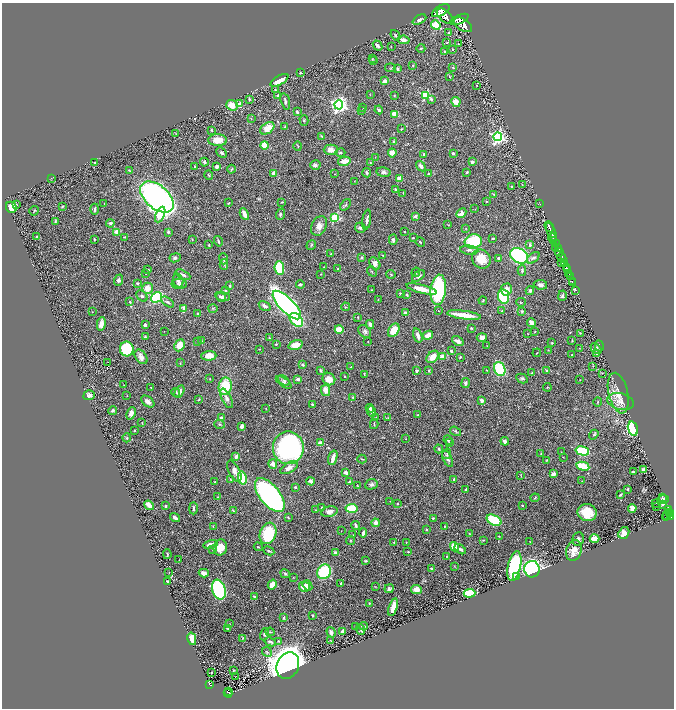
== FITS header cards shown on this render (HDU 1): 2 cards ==
NAXIS1  =                 1344
NAXIS2  =                 1412

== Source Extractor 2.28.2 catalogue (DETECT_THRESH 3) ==
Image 1344 x 1412 px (HDU 1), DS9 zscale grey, zoomed out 1/2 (1 PNG px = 2 x 2 image px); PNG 676 x 710 px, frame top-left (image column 1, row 1411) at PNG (2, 3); each listed source drawn as its Kron ellipse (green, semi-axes under 4 px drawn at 4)
Background 0.663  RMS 0.025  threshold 0.0737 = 3 sigma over >= 5 px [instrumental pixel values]
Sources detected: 484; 19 cannot appear on this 1/2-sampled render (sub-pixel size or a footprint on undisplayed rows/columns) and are neither listed nor drawn; the other 465 listed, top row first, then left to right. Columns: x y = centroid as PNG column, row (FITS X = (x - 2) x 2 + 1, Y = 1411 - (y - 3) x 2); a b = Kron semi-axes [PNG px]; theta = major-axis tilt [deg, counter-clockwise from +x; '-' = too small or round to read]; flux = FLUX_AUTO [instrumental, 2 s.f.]
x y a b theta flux
441 11 10 5 31 2700
445 16 10 5 -41 3000
419 19 7 4 28 11
459 19 10 4 24 4200
436 25 5 4 - 110
463 25 10 5 -34 4900
448 33 2 2 - 4.1
395 35 6 3 -52 5.5
404 40 6 4 -8 24
447 42 3 2 - 2.8
458 44 3 2 - 2.7
378 45 5 3 - 14
391 46 2 1 - 1.5
421 48 4 3 - 4.4
453 49 2 2 - 4
445 52 3 2 - 6.6
372 59 3 2 - 2.2
373 61 4 2 - 3.7
413 65 3 3 - 3.4
453 67 2 2 - 6.2
391 68 5 3 - 4.5
398 69 3 3 - 7.9
300 73 2 2 - 2.6
449 76 3 2 - 3.4
279 80 10 4 31 61
385 81 4 3 - 21
477 85 2 2 - 2.4
275 89 3 3 - 3.5
278 95 3 2 - 8.2
370 95 3 2 - 1.6
425 95 3 3 - 300
394 96 3 2 - 2.1
249 99 3 3 - 4.6
431 99 4 3 - 11
285 101 8 3 -76 9.5
456 102 5 4 - 35
240 104 4 3 - 20
232 105 6 5 - 55
339 105 4 4 - 2000
363 107 2 2 - 2.1
361 110 3 2 - 3.7
379 110 4 3 - 11
297 112 3 2 - 8.4
395 114 4 3 - 72
251 119 3 2 - 2.5
304 120 5 3 - 4.3
285 127 3 2 - 6.2
267 128 8 5 35 59
401 129 2 2 - 2.7
211 130 3 3 - 3.3
176 133 3 2 - 2.2
322 136 3 3 - 4.7
498 137 4 4 - 1100
218 140 9 6 -2 63
394 142 4 3 - 8.7
265 145 4 3 - 110
298 146 5 2 - 3.3
331 150 7 5 0 26
222 153 6 3 -45 11
340 153 5 3 - 7
392 153 4 4 - 33
453 153 2 2 - 20
423 154 3 2 - 5.7
375 157 2 1 - 1.6
344 161 6 3 12 56
204 162 4 3 - 10
370 162 2 2 - 2.3
472 162 3 3 - 13
95 163 2 2 - 9.5
315 165 5 4 - 9.7
421 166 5 4 - 18
195 167 2 2 - 8.2
217 167 3 3 - 8.6
231 169 4 3 - 5.2
129 170 2 2 - 2.4
384 172 7 5 -10 12
467 172 3 2 - 5.1
274 173 4 4 - 26
367 173 4 3 - 6.9
335 174 3 2 - 1.8
429 174 3 3 - 8.6
209 175 5 2 - 3.8
51 178 3 2 - 1.6
399 178 2 2 - 86
354 181 2 1 - 2.1
523 185 2 1 - 1.3
512 186 3 2 - 2.8
395 190 4 2 - 7.6
403 193 2 2 - 1.5
494 194 4 2 - 4.4
157 197 20 11 -41 1800
486 201 3 2 - 3.2
282 202 3 2 - 2.5
229 203 3 2 - 4.1
16 204 3 2 - 2.5
104 204 3 2 - 2.4
540 204 2 1 - 22
346 205 6 3 53 6.5
11 207 6 5 - 62
62 207 4 3 - 4.1
95 209 5 3 - 15
475 209 2 2 - 1.6
34 211 5 2 - 4.3
461 213 6 4 43 21
160 214 8 4 66 240
244 214 6 3 -63 49
280 214 6 3 69 7.9
415 216 2 2 - 41
335 218 3 3 - 330
367 220 10 3 81 15
55 221 4 3 - 5.6
110 223 4 3 - 10
448 225 3 2 - 1.9
319 226 10 7 63 33
549 227 5 2 - 2800
360 228 5 5 - 11
466 229 3 2 - 2.4
117 232 2 2 - 110
168 232 3 3 - 7.6
404 232 2 2 - 4.3
551 232 10 2 -68 1500
37 237 3 3 - 6.4
125 237 4 2 - 2.7
413 238 2 2 - 3.9
493 238 2 2 - 4.9
553 238 4 2 - 500
94 239 2 2 - 4.1
192 239 3 2 - 2
393 240 5 3 - 9.2
218 241 5 2 - 7.9
473 241 9 7 15 230
554 241 4 2 - 440
420 242 5 2 - 4.8
556 244 4 3 - 640
209 245 4 2 - 3.1
311 245 5 3 - 5.7
530 245 4 3 - 9.5
555 248 4 2 - 220
558 248 3 1 - 320
469 250 9 4 -7 14
559 252 4 3 - 800
330 254 2 2 - 3.3
383 255 4 2 - 2.5
519 256 9 7 -31 560
362 257 3 3 - 7.8
175 258 5 4 - 11
499 258 3 2 - 13
533 258 7 4 39 13
562 258 5 2 - 1700
223 259 5 3 - 7.2
481 259 10 9 - 89
375 263 7 5 -53 23
562 263 2 1 - 40
565 264 3 2 - 390
224 265 5 3 - 7.6
324 267 2 2 - 1.7
566 267 3 2 - 810
279 268 7 5 -84 190
148 269 3 3 - 2.7
338 269 3 3 - 4.9
567 269 3 2 - 500
522 270 5 3 - 8.5
372 271 6 2 -51 5
416 272 5 3 - 5.4
146 273 3 2 - 3
569 273 4 1 - 260
321 274 3 2 - 2.4
391 274 5 4 - 5.2
183 275 8 4 -27 14
418 276 7 4 37 14
570 277 2 1 - 79
119 280 6 4 71 11
178 281 7 5 -72 14
572 281 2 1 - 43
138 283 4 3 - 5.9
573 283 2 1 - 40
179 284 8 5 -1 11
300 284 4 3 - 8.5
540 285 7 4 -8 14
230 286 3 2 - 5.3
148 288 5 5 - 45
421 289 15 4 -14 55
506 289 6 5 - 33
372 290 2 2 - 3.6
438 290 15 7 83 440
530 290 4 3 - 10
576 290 4 2 - 34
226 291 3 2 - 4.5
400 293 2 2 - 10
407 295 3 2 - 4.5
142 296 6 4 -44 9.1
504 296 7 5 -80 310
562 296 5 3 - 7.4
157 297 6 4 32 380
221 297 6 4 -33 11
223 297 7 4 -5 13
378 299 2 2 - 1.7
483 301 4 3 - 3.7
130 302 3 2 - 4.9
168 302 7 4 -35 10
521 302 5 3 - 4
287 305 19 7 -46 1900
265 306 6 3 -31 19
345 307 4 2 - 2.3
184 308 4 3 - 20
213 308 5 3 - 4.3
438 311 3 2 - 2.2
502 311 2 2 - 3.5
522 311 4 3 - 5.2
92 312 2 2 - 2.6
405 313 3 3 - 17
198 314 3 3 - 11
464 315 17 3 -8 99
358 317 3 2 - 3
296 320 8 5 -45 220
531 322 4 3 - 35
101 324 7 3 78 33
370 324 4 3 - 18
145 325 3 2 - 16
471 328 3 2 - 4.4
339 329 4 3 - 90
394 330 7 5 58 90
164 331 2 2 - 1.4
365 331 7 5 -41 14
535 331 3 2 - 2.3
580 333 2 1 - 2.9
528 334 2 1 - 2.4
418 335 7 3 -72 21
428 335 5 3 - 43
145 337 3 3 - 8.1
482 337 5 3 - 22
269 338 2 2 - 3
572 340 3 2 - 3.2
198 341 3 2 - 2.1
202 341 3 2 - 2.3
458 341 6 3 -32 19
368 342 3 2 - 1.7
552 343 3 3 - 3.2
276 344 2 2 - 3.8
179 345 6 5 - 65
295 345 7 4 15 63
487 346 2 2 - 1.8
599 346 5 2 - 3.2
579 348 2 1 - 1.1
127 349 7 7 - 220
259 349 2 2 - 2.2
596 349 6 4 -42 14
548 350 3 2 - 2.1
451 351 4 3 - 6.9
537 353 4 2 - 2.8
596 353 2 2 - 3.8
572 355 2 2 - 3.4
209 356 7 5 3 54
141 357 8 5 -53 30
433 357 7 5 46 45
442 357 3 3 - 44
460 357 2 2 - 4.7
108 362 2 1 - 1.2
180 363 3 2 - 2.5
303 364 4 4 - 7.6
593 366 3 2 - 2.2
351 367 2 1 - 1.2
500 369 7 5 -69 250
320 370 4 2 - 5.5
487 370 3 2 - 3
546 370 3 2 - 4.3
417 371 3 3 - 13
429 371 3 2 - 4.1
531 373 4 2 - 2.8
602 373 3 2 - 1.7
364 374 4 1 - 2.1
345 377 2 2 - 2.4
522 378 6 4 -29 8.9
210 379 2 1 - 1.9
298 379 4 3 - 12
329 379 7 6 - 51
580 380 2 2 - 1.6
284 381 7 4 -35 9.9
284 382 9 4 -34 11
466 383 5 3 - 9.1
124 385 2 1 - 1.5
225 386 8 6 79 170
151 387 3 2 - 2.7
547 387 4 2 - 2.7
326 390 6 4 -78 36
176 392 4 3 - 5.6
179 392 7 4 59 17
618 393 21 9 -77 58
89 395 5 5 - 16
127 396 3 1 - 1.9
353 397 2 2 - 7.7
226 398 10 5 -63 21
199 400 3 3 - 3.9
482 400 4 3 - 18
621 401 13 8 -13 43
148 402 7 4 -37 22
598 402 5 3 - 3.6
312 404 3 2 - 7.6
266 408 3 2 - 2.1
370 408 4 3 - 9.6
113 410 4 3 - 6.5
372 412 5 4 - 16
131 413 6 4 66 23
417 415 2 2 - 2.7
376 417 3 2 - 2.9
221 418 4 3 - 14
388 418 3 2 - 2.4
142 423 2 2 - 2.3
220 424 5 3 - 4.9
374 424 5 2 - 4.7
242 426 4 3 - 21
633 429 7 5 -73 530
134 431 2 2 - 5.1
456 431 6 3 -34 5.6
594 435 5 3 - 5.6
127 438 4 4 - 5.9
406 439 2 2 - 1.7
448 440 4 3 - 7.1
505 441 4 3 - 19
320 443 4 3 - 26
449 443 4 3 - 3.9
288 448 16 15 - 1000
439 449 4 2 - 5.5
582 451 7 4 -15 230
561 452 2 2 - 1.4
447 454 5 4 - 6.6
541 454 3 2 - 3.5
236 456 4 3 - 16
563 457 2 1 - 1.5
333 458 7 3 73 30
362 459 4 2 - 3.7
447 459 9 4 -64 17
547 460 2 2 - 2.5
273 464 5 4 - 23
583 466 7 3 -13 110
289 468 10 5 29 26
644 470 4 3 - 22
234 471 11 5 -61 24
633 471 3 2 - 5.5
346 473 3 3 - 22
553 474 4 3 - 22
521 476 3 2 - 1.9
242 478 6 4 -77 170
454 479 2 2 - 29
231 480 3 3 - 4
311 481 4 3 - 12
582 481 3 2 - 1.5
215 482 2 2 - 3.9
349 482 4 3 - 5.5
371 484 6 5 - 12
358 486 4 2 - 3
295 487 3 3 - 5.7
627 489 2 2 - 5.2
466 490 3 2 - 7
620 494 3 2 - 4.6
270 495 20 10 -51 1600
218 497 3 2 - 2.8
535 498 4 3 - 4.7
662 498 4 3 - 5.5
663 500 6 4 18 9
390 501 2 1 - 1.2
397 503 3 2 - 3.8
655 503 2 1 - 4.1
663 504 3 2 - 8.4
149 505 5 3 - 51
522 505 2 2 - 2.9
166 506 3 2 - 6.1
657 506 2 1 - 0.88
322 507 3 2 - 6.1
193 508 6 3 90 9.1
352 508 6 4 5 120
632 508 4 3 - 52
669 509 3 2 - 250
316 510 3 2 - 3
233 511 3 3 - 3.1
329 512 8 5 13 22
669 512 4 2 - 230
587 513 9 8 - 110
667 515 6 3 52 380
671 516 4 2 - 500
667 517 4 3 - 400
175 518 5 2 - 16
288 518 3 2 - 3.2
433 518 2 2 - 4.2
494 520 8 5 -28 190
376 523 4 3 - 26
356 525 4 2 - 12
213 526 3 2 - 3.3
444 526 3 2 - 3.9
426 529 3 2 - 5.9
341 531 2 1 - 1.6
268 533 11 8 69 250
363 533 4 3 - 11
469 533 3 2 - 1.9
624 533 6 5 - 58
353 535 2 2 - 2
499 536 3 2 - 2.8
578 539 7 5 79 10
594 539 5 3 - 50
483 540 3 3 - 3.4
351 541 4 3 - 3.4
394 542 2 2 - 2.9
406 542 3 2 - 2.1
530 542 2 1 - 1.5
210 544 7 3 11 26
220 547 8 6 77 51
258 547 4 2 - 4.3
454 547 5 4 - 76
460 549 6 3 -36 13
213 550 3 2 - 2.6
269 551 6 3 -26 5.7
408 551 3 2 - 3.4
574 551 10 7 71 60
335 553 3 3 - 21
167 554 5 2 - 6.2
447 556 3 3 - 3.1
179 560 2 1 - 1.5
366 561 3 2 - 5.1
455 566 4 2 - 2.6
514 566 15 6 78 430
432 569 3 2 - 18
532 569 8 7 - 1100
169 572 2 2 - 2.2
324 572 7 6 - 240
204 573 5 3 - 27
285 574 5 3 - 6.4
517 576 3 2 - 11
293 577 3 2 - 1.8
168 581 3 3 - 7.2
341 583 3 3 - 6.8
272 584 5 3 - 59
307 585 5 3 - 23
375 586 2 2 - 1.8
304 587 5 5 - 38
389 589 5 3 - 15
219 590 10 6 -71 770
416 590 5 4 - 47
470 593 6 3 5 250
254 597 4 3 - 7.2
369 603 2 2 - 3.2
393 607 9 3 73 43
313 615 3 2 - 4.1
283 618 4 3 - 6.4
229 624 3 2 - 2.9
356 626 3 2 - 3.5
364 626 4 2 - 7.4
228 628 3 3 - 7.2
361 629 5 2 - 11
342 631 3 2 - 8.4
270 632 5 3 - 4.4
331 632 5 3 - 16
265 634 6 4 74 10
243 638 3 3 - 3.4
192 639 6 4 -76 65
278 641 4 3 - 4.7
330 641 4 2 - 3.7
270 642 6 3 -27 11
267 652 5 2 - 4.8
288 666 14 11 63 8000
233 670 2 1 - 2.4
211 672 2 2 - 3.4
236 677 2 1 - 1.3
210 684 4 3 - 130
229 692 2 1 - 14
228 693 4 2 - 130
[19 sub-pixel or undisplayed-footprint detections neither listed nor drawn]